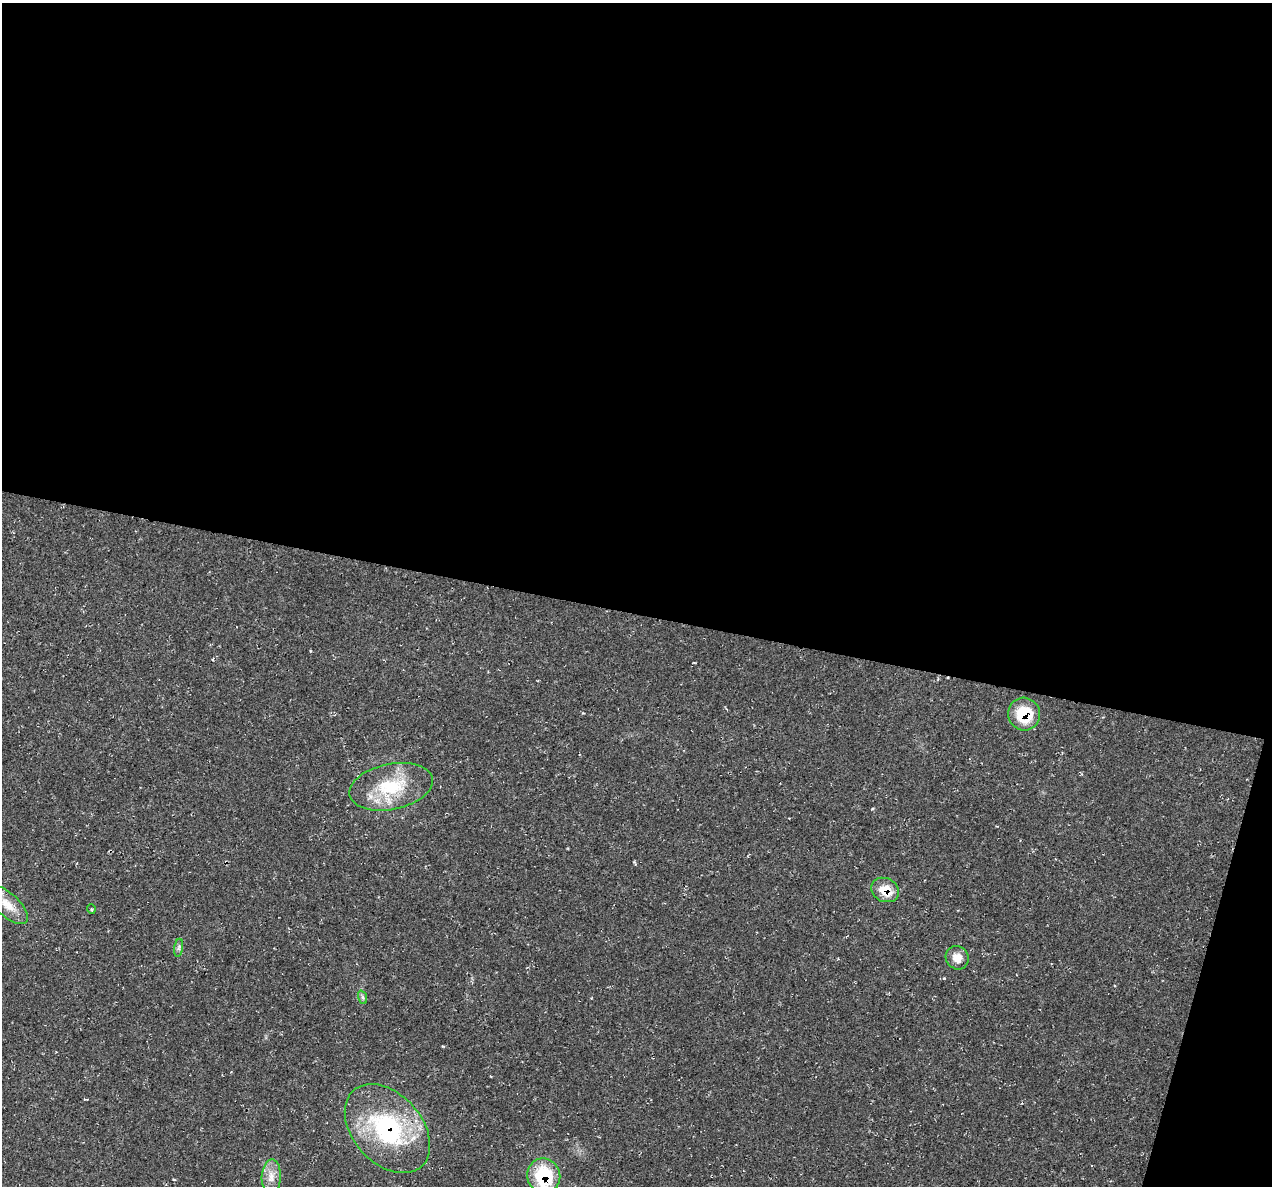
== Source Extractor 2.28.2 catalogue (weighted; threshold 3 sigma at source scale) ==
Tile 4 of 4 x 4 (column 4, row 1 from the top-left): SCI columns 3811-5080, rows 3675-4858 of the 5084 x 5107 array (HDU 1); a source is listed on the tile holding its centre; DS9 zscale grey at full resolution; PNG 1274 x 1188 px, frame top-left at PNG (2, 3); each listed source drawn as its Kron ellipse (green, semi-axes under 4 px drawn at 4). Shown black and unused: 54% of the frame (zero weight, under 2 of 3 exposures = <1% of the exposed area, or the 3 px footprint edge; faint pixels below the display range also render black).
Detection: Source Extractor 2.28.2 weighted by HDU 2 'WHT'; one run over the whole footprint, this tile lists its part. Background 0.0221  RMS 0.0062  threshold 0.0279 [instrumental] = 3 sigma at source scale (4.5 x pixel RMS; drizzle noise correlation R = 1.50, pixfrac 1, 0.05/0.05 arcsec/px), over >= 5 px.
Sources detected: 11; all 11 listed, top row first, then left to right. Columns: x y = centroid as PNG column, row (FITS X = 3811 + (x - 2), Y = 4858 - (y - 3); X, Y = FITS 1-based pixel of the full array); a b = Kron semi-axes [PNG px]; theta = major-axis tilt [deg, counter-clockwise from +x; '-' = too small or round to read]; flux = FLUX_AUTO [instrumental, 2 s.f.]
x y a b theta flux
1024 714 16 16 - 24
391 787 42 23 12 35
885 890 14 11 -27 12
8 905 26 11 -42 10
91 909 5 3 - 0.56
179 948 9 4 81 1.5
957 958 12 11 - 6.4
362 997 7 4 -70 1.2
387 1129 51 34 -48 77
544 1176 17 16 - 37
271 1177 17 9 87 6.4
Overlapping masked pixels (flux is a lower limit): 4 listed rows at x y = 1024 714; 885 890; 387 1129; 544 1176
Isophote crosses this tile's border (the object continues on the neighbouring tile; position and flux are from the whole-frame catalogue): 1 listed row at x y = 544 1176
Unlisted compact peaks at least as high as the median listed source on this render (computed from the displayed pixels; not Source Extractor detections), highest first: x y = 944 978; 443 1046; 872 809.